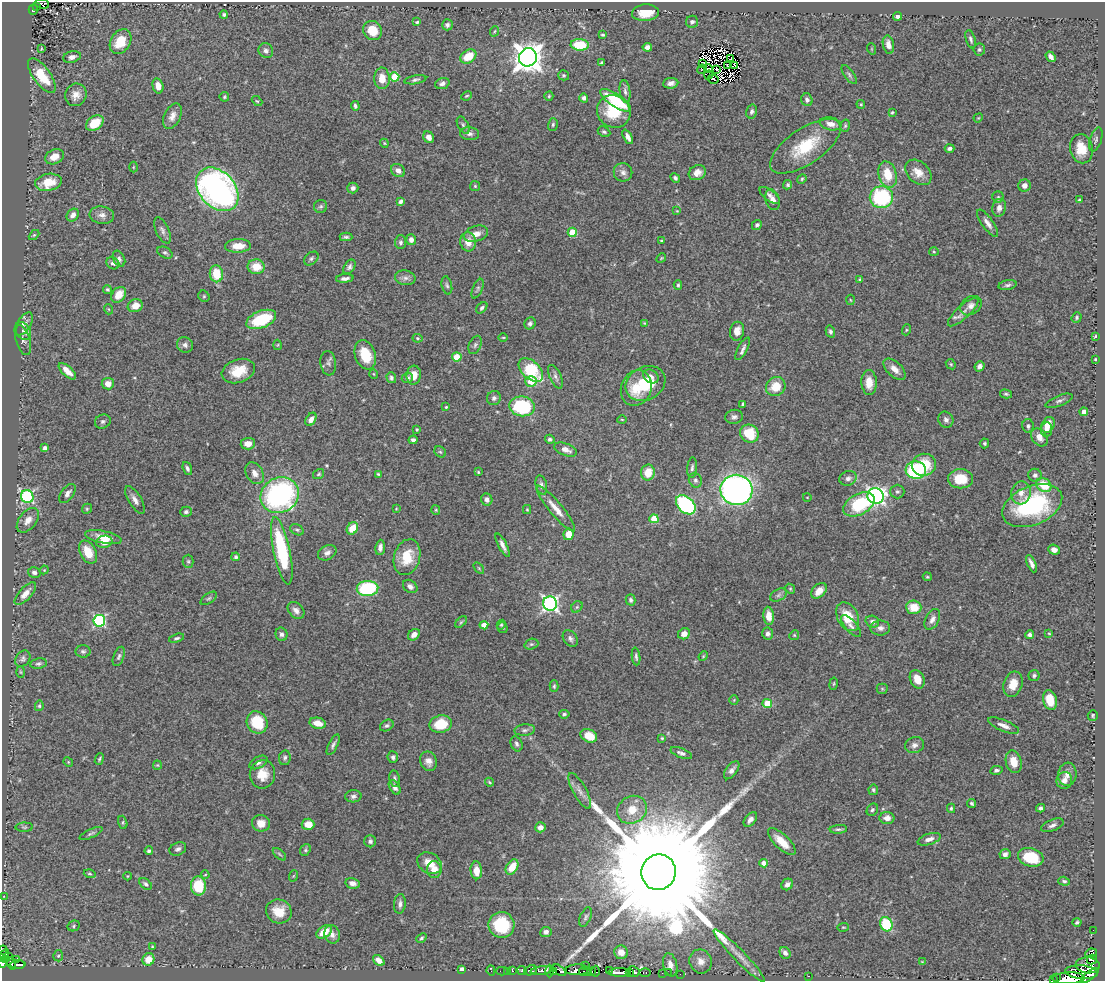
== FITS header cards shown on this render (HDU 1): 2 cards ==
NAXIS1  =                 1103
NAXIS2  =                  979

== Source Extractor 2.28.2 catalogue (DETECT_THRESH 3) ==
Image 1103 x 979 px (HDU 1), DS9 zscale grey, 1 PNG px = 1 image px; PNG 1107 x 983 px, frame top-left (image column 1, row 979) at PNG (2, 2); each listed source drawn as its Kron ellipse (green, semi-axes under 4 px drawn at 4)
Background 0.756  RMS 0.028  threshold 0.0832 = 3 sigma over >= 5 px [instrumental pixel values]
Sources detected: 452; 9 with non-positive FLUX_AUTO (blend fragments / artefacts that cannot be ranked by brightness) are neither listed nor drawn; the other 443 listed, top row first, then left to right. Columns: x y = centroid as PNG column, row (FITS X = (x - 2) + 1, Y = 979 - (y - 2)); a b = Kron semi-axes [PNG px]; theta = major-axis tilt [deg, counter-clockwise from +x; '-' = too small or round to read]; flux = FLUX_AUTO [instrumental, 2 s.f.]
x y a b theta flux
42 4 7 5 -7 30
36 6 3 3 - 25
33 9 5 4 - 37
645 13 13 8 5 36
224 15 4 4 - 3.3
897 16 4 4 - 5
417 22 4 3 - 2.7
692 22 6 6 - 5.1
447 25 5 5 - 4.6
373 30 10 9 - 35
495 31 5 3 - 2
603 35 4 3 - 3.1
971 39 9 4 -73 4.8
120 42 13 9 58 41
580 45 9 6 -3 71
888 45 9 5 -78 13
647 47 4 4 - 7.4
41 49 3 2 - 1.5
872 49 6 3 -71 1.6
979 49 6 6 - 3.8
266 51 8 7 - 6.8
468 56 9 6 32 41
72 57 9 5 15 7.3
528 57 9 9 - 2600
1051 57 6 4 -54 10
731 59 2 2 - 2.4
601 63 3 3 - 2.7
703 64 2 2 - 3
727 65 2 2 - 2.2
734 66 4 2 - 0.73
708 68 4 2 - 0.11
702 69 5 2 - 0.69
717 70 2 2 - 3.5
564 75 5 5 - 2.8
708 75 4 3 - 1.9
849 75 11 5 -54 4.8
42 76 20 8 -54 59
395 77 4 4 - 53
382 78 11 8 -89 24
713 79 5 2 - 1.1
415 80 11 4 9 4.7
442 83 7 5 19 6.3
671 83 7 5 6 8.8
158 86 8 5 -76 15
625 91 11 5 -82 6.5
76 95 11 10 - 16
467 96 6 3 26 2
549 96 4 4 - 2.2
224 97 5 5 - 2.5
584 98 4 4 - 5.6
615 100 18 6 -34 89
807 100 6 5 - 5.6
257 101 6 3 -42 2.2
861 104 4 3 - 2.3
355 106 5 4 - 4.4
752 111 7 5 76 5
614 112 17 15 -34 63
892 112 4 3 - 2.3
172 116 14 8 66 13
978 118 5 4 - 1.8
95 123 10 6 35 40
553 124 6 5 - 3.5
831 124 11 6 -11 15
463 125 9 5 -60 4.3
845 126 6 4 74 2.8
604 132 6 5 - 3.8
470 134 9 6 -6 6.6
429 137 6 5 - 10
628 137 8 4 -63 9.1
1096 140 12 5 73 5.4
384 143 4 3 - 1.8
805 146 41 17 34 86
949 148 5 3 - 5.3
1081 149 15 11 -78 37
54 157 10 7 25 18
133 167 5 3 - 1.8
398 170 7 6 - 9.9
623 172 9 9 - 9.2
918 172 15 10 -42 23
697 173 9 7 28 13
888 174 13 9 -74 44
675 178 5 4 - 4.5
802 179 5 4 - 2.4
48 182 13 8 10 37
788 185 5 4 - 3
475 186 5 5 - 2.3
1024 186 6 6 - 9.4
353 188 5 5 - 6.8
217 189 25 17 -47 710
770 195 12 5 -37 7.4
881 197 11 11 - 160
998 197 5 5 - 3
773 200 10 7 -72 14
1079 200 3 3 - 2.4
401 201 4 4 - 4.9
321 206 6 6 - 3.9
999 208 9 7 76 12
677 211 4 3 - 1.4
73 215 7 5 49 9.9
102 215 12 9 -7 11
988 223 16 5 -54 11
757 225 5 4 - 4.3
162 230 14 6 -65 7.3
572 232 4 4 - 55
476 234 12 7 16 15
34 235 6 4 44 2.3
346 237 6 4 -1 3.9
411 240 5 5 - 9.1
662 241 3 3 - 4.2
401 242 7 5 88 4.2
468 242 9 8 - 20
238 246 13 7 2 29
934 252 5 3 - 2
165 253 8 5 -28 4.3
661 258 5 4 - 2
119 259 8 5 -64 5.7
311 259 8 5 40 4.6
113 263 7 5 -35 6.7
256 267 8 7 - 34
349 267 8 5 56 5.9
216 274 8 6 -84 48
345 278 9 4 6 7.1
405 278 10 7 -9 8.5
860 280 4 3 - 2.9
447 285 9 5 -76 4
678 285 5 3 - 2.6
1008 285 9 4 10 4.6
107 289 5 4 - 3.5
478 289 10 5 67 4
119 295 9 6 50 25
204 296 6 5 - 2.9
850 300 5 3 - 1.8
135 306 7 6 - 19
971 306 12 8 33 10
482 308 6 4 46 4.2
108 309 5 3 - 1.8
963 312 19 6 42 15
1077 317 6 4 52 3.8
261 319 15 8 21 97
530 323 6 5 - 5
644 323 4 4 - 1.8
24 324 13 6 55 9.7
906 330 5 3 - 2
23 331 9 7 -56 6.5
737 331 9 7 77 16
830 332 6 4 -76 4.3
1095 336 4 3 - 2
503 337 5 3 - 1.8
417 338 5 4 - 2.8
23 340 15 7 -74 7.9
185 345 8 7 - 7
278 345 5 3 - 1.7
475 345 9 6 67 5.4
743 349 12 4 62 6.8
365 355 15 10 -71 52
457 357 4 4 - 58
1095 359 3 2 - 2
328 363 12 8 -83 6.7
951 364 5 4 - 2.5
979 366 5 4 - 7
895 369 13 7 -45 16
531 370 14 9 -44 100
67 371 11 5 -42 17
238 371 17 11 19 44
374 374 5 3 - 1.3
414 375 9 7 83 18
651 376 8 6 -32 7.7
555 377 13 5 -65 6.5
391 378 5 4 - 4.1
407 378 6 5 - 4.8
531 381 6 5 - 31
645 383 21 16 28 73
869 383 12 7 -88 22
108 384 6 5 - 17
776 386 10 9 - 34
636 388 18 15 68 42
1006 394 6 3 -14 3.1
494 398 7 6 - 5.8
1059 401 14 5 22 5.8
743 404 4 3 - 3
522 406 13 10 -8 150
446 407 3 3 - 2.1
1084 412 4 4 - 14
734 417 9 7 8 6.7
311 419 7 4 58 10
622 419 5 3 - 1.8
946 420 8 7 - 7.2
103 422 8 6 26 5
1048 425 8 6 62 24
1028 426 7 6 - 4.7
417 429 3 3 - 2.1
1046 430 7 5 82 7.4
749 434 10 8 -35 57
1039 437 10 7 -52 16
550 439 5 4 - 4.1
413 440 4 4 - 5.1
984 443 5 4 - 3.1
248 444 7 6 - 16
45 448 4 4 - 7.2
566 450 12 6 -22 14
440 452 6 5 - 2.6
924 465 12 11 - 50
692 468 10 4 85 4.8
187 469 7 4 -71 4.9
916 470 10 8 -3 180
478 472 4 3 - 2.2
255 473 12 8 -58 12
648 473 8 7 - 32
319 474 6 4 34 2.9
378 474 4 4 - 2.2
1035 475 7 6 - 6
848 478 9 7 19 7.4
960 479 12 9 0 45
695 480 7 6 - 5.4
541 485 10 5 -76 5.7
1044 485 8 6 -33 48
736 490 16 15 - 870
897 492 7 7 - 4.2
1021 493 11 10 - 15
67 494 11 6 53 8.8
280 495 19 17 28 390
876 496 8 8 - 550
27 497 6 6 - 280
807 497 4 3 - 1
135 500 16 6 -59 11
487 500 6 5 - 7.8
859 504 17 10 27 120
686 505 11 7 -43 240
1032 506 31 19 22 230
556 508 29 6 -50 22
87 509 5 4 - 2.5
396 509 4 2 - 1.3
436 510 5 4 - 2.2
527 510 4 4 - 2.1
186 512 6 5 - 4.1
654 519 4 4 - 44
28 520 14 8 51 17
352 528 6 5 - 34
297 530 7 5 -28 3.9
569 534 6 5 - 28
103 537 18 6 -12 22
104 542 8 6 12 28
503 545 13 4 -63 9.2
380 547 7 4 84 7.9
1054 550 6 5 - 9.1
282 551 34 8 -78 160
88 552 12 8 -62 35
327 553 10 7 27 8.5
236 557 4 4 - 3.6
407 557 18 13 73 49
188 561 6 5 - 3.2
1031 564 9 3 -66 7.5
479 568 6 3 -54 2.2
44 570 4 3 - 1.7
34 572 6 5 - 6.1
927 577 4 3 - 2.3
410 586 8 6 -37 7.2
368 588 11 7 4 150
790 589 5 4 - 2.4
819 591 9 6 46 18
25 594 14 6 47 15
778 595 9 5 28 6.1
209 598 9 5 36 3.8
630 600 6 5 - 4.3
550 604 7 7 - 490
577 607 6 5 - 3.5
914 607 8 6 -5 36
296 610 9 7 -47 8.7
769 616 9 5 -84 18
848 617 15 10 -62 47
932 619 11 6 63 9.4
99 621 6 6 - 240
461 622 7 4 45 3.1
872 622 7 5 -20 7.6
484 625 4 4 - 22
501 625 5 4 - 2.5
851 626 13 5 -49 8.1
503 628 6 5 - 2.9
880 628 9 7 -1 9.2
1049 633 4 3 - 1.9
281 634 7 6 - 6.1
684 634 6 5 - 14
768 634 6 5 - 6.8
414 635 6 5 - 12
794 635 5 4 - 2.2
1030 635 4 4 - 5.3
177 638 8 4 17 3.6
570 638 9 6 -52 6.4
531 644 7 5 18 3.6
83 651 7 6 - 4.6
119 656 10 5 69 4.9
636 656 9 3 -84 4
703 656 5 4 - 2
23 659 9 7 54 5.1
38 663 8 5 11 4.1
21 672 6 4 -88 1.9
1034 676 5 5 - 4.2
917 679 9 7 -66 23
834 684 6 3 81 2.1
1013 684 13 9 73 25
554 686 6 4 88 2.9
882 689 5 5 - 2.1
734 700 4 4 - 2
1050 700 10 6 -75 33
767 703 5 4 - 54
39 706 5 4 - 2.7
564 714 5 3 - 3.2
1093 715 5 5 - 2.5
257 722 11 10 - 62
318 723 8 5 -13 19
441 724 11 8 12 53
387 725 7 5 30 4.2
1004 726 16 5 -22 11
525 730 10 5 6 6.3
589 736 9 6 -24 32
662 738 3 3 - 2.1
516 744 8 5 -66 4.7
333 745 11 4 63 5.2
914 745 10 8 17 7.9
681 753 11 4 -21 6.7
393 757 6 5 - 5
285 758 7 6 - 4.6
99 759 6 3 69 2.5
428 761 10 8 -69 12
68 762 5 4 - 1.7
258 762 10 5 29 6.1
1014 762 11 7 -75 29
157 765 4 4 - 2.1
732 770 10 5 53 8.5
996 770 6 4 11 4.8
262 774 14 12 80 28
1067 774 12 9 83 14
395 779 8 5 -80 4.3
1064 780 8 8 - 11
489 782 5 3 - 2.3
395 787 8 5 -58 8
873 790 5 4 - 3.1
580 791 20 6 -61 13
353 796 8 6 3 6
972 803 5 4 - 3.5
951 808 4 3 - 2.7
1041 808 4 4 - 5.1
632 810 15 13 33 34
872 810 6 5 - 3.9
887 818 7 6 - 11
750 820 8 5 49 9
123 822 7 4 -73 2.5
261 823 9 8 - 17
308 824 6 5 - 22
1052 825 12 5 21 8
24 827 8 4 1 3.3
540 827 5 5 - 9.1
838 829 9 3 4 3.7
91 833 12 4 25 4.1
929 839 12 5 18 9.7
370 841 6 6 - 5
782 842 18 7 -43 30
178 849 9 6 25 6.1
305 850 6 5 - 3.3
149 851 4 3 - 3.8
279 854 8 3 -42 3
1005 854 5 5 - 7.5
1031 857 13 9 -14 82
429 863 13 10 -32 25
764 863 4 4 - 11
512 867 8 5 58 35
434 870 8 7 - 21
476 870 9 5 -86 17
659 872 18 17 - 120000
90 874 6 4 -18 2.6
205 875 4 2 - 1.6
127 876 4 3 - 1.4
293 876 6 3 70 2
1064 881 6 4 -17 3.4
353 883 7 5 -12 8.3
146 884 7 4 -40 4.3
787 884 6 5 - 8.4
198 886 9 7 -88 80
3 897 4 2 - 0.96
400 904 10 6 84 6.4
279 911 13 12 - 33
586 917 10 5 67 4.5
1077 922 4 3 - 3.3
886 924 7 6 - 99
501 925 13 13 - 84
74 926 6 5 - 3
843 927 6 3 7 1.7
1093 930 2 2 - 4.5
324 932 9 5 35 27
546 932 5 5 - 8.5
332 934 9 7 -73 9.6
421 938 5 4 - 2.9
152 946 4 4 - 2
3 950 4 3 - 27
621 952 7 6 - 19
785 953 6 5 - 7.5
1091 953 6 4 10 61
4 955 6 3 58 96
8 956 3 3 - 37
58 956 5 5 - 2.8
739 956 36 6 -46 21
6 959 4 3 - 84
148 959 6 6 - 27
1092 959 5 4 - 150
16 960 3 2 - 2.9
379 960 6 4 -41 12
701 961 12 11 - 16
922 962 4 3 - 1.5
2 963 5 2 - 100
11 963 6 3 -72 110
18 965 7 3 0 92
670 965 12 7 -78 13
1088 965 12 8 -5 500
585 966 3 2 - 19
462 969 4 4 - 5.7
491 970 5 2 - 6.4
512 970 4 3 - 34
522 970 5 3 - 87
531 970 6 4 23 160
542 970 11 4 7 470
559 970 7 2 -39 100
577 970 11 5 3 37
609 970 3 3 - 110
502 971 6 2 0 12
508 971 2 2 - 7.2
550 971 6 2 89 32
592 971 3 2 - 17
595 971 5 4 - 150
554 972 4 2 - 17
585 972 6 3 -10 110
619 972 11 4 1 660
629 972 4 2 - 75
634 972 6 5 - 390
645 972 5 3 - 38
1082 972 16 6 -5 420
662 973 2 2 - 8.5
668 973 2 2 - 3.2
680 974 2 2 - 10
809 976 3 2 - 3.2
1090 976 11 4 38 270
1056 978 3 2 - 2.4
1068 978 16 6 2 1400
1053 980 2 2 - 23
At the frame edge (FLAGS 8, measured only in part): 5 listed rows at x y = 42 4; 3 950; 2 963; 1068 978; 1053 980
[9 non-positive-flux detections neither listed nor drawn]